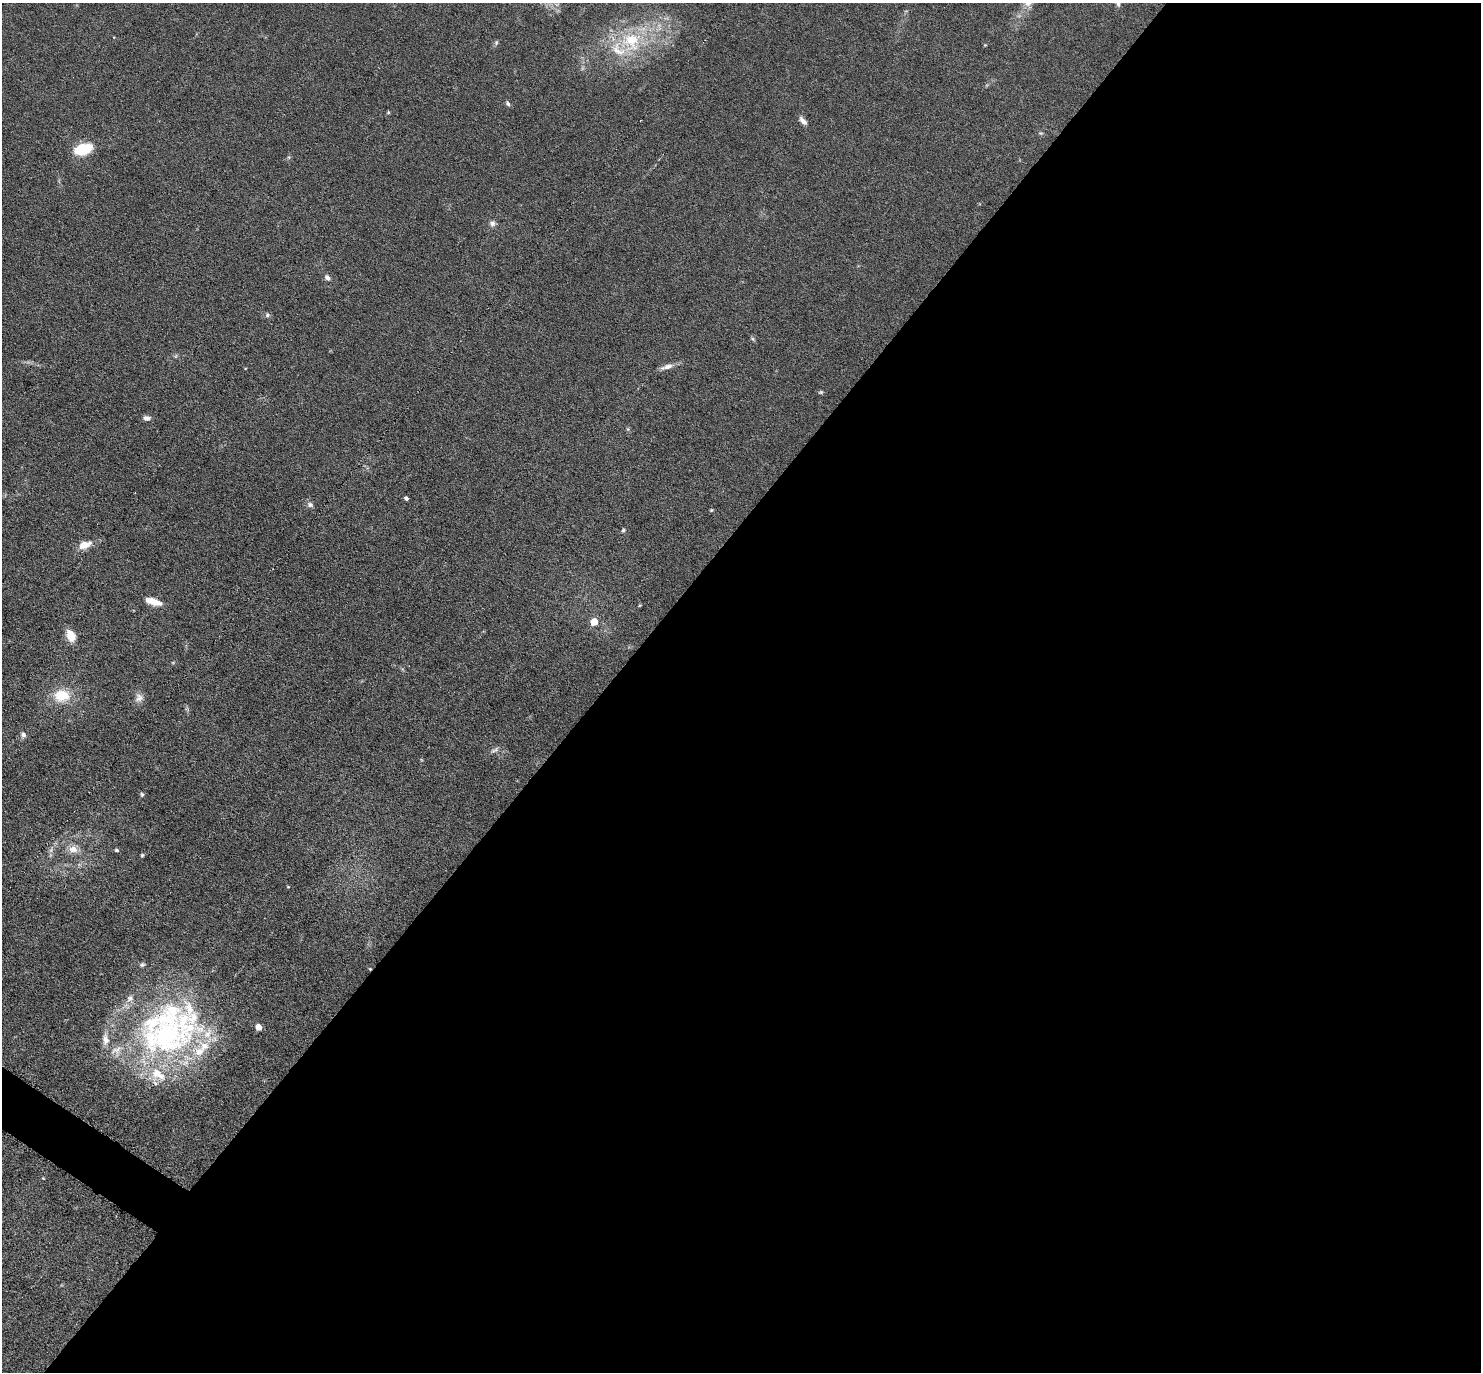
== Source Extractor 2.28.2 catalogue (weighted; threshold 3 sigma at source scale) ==
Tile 12 of 4 x 4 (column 4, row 3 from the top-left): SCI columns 4481-5959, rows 1817-3186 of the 6087 x 6078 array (HDU 1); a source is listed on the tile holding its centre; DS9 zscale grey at full resolution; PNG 1483 x 1374 px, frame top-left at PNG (2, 3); no overlay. Shown black and unused: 60% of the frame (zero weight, under 3 of 6 exposures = <1% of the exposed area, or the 3 px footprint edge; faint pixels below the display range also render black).
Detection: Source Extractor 2.28.2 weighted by HDU 2 'WHT'; one run over the whole footprint, this tile lists its part. Background 0.0333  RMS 0.0038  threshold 0.0155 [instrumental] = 3 sigma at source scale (4.09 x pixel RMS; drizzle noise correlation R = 1.36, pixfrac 0.8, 0.05/0.05 arcsec/px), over >= 5 px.
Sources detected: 46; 1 cosmic-ray / hot-pixel residue — not listed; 12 inside a brighter listed object's ellipse — not listed separately; the other 33 listed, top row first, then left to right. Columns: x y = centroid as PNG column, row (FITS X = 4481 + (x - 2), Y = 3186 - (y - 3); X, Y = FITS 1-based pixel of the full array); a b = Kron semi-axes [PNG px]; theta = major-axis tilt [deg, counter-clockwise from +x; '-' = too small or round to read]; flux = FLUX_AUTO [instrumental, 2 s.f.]
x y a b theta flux
1118 3 14 6 -73 1.3
631 41 28 26 -72 21
496 43 6 5 - 0.57
508 103 7 5 -57 0.77
388 112 5 3 - 0.36
803 121 13 5 -46 1.6
1040 133 6 4 -17 0.49
83 149 17 10 14 12
492 223 8 7 - 1.2
327 277 7 5 -41 1.3
267 315 5 5 - 0.65
753 339 6 4 -71 0.53
667 367 18 6 17 2.3
821 392 6 5 - 0.52
147 418 9 6 -9 1.4
406 498 4 3 - 0.74
310 505 8 7 - 1.1
711 510 5 4 - 0.38
623 530 6 4 45 0.54
85 545 15 8 18 4.4
153 601 17 7 -18 4.7
594 622 7 6 - 4.5
71 635 13 9 -65 5
62 695 18 14 0 9.5
139 698 11 11 - 2
23 735 7 6 - 0.99
494 750 13 4 25 1.1
142 794 6 5 - 0.55
73 849 13 11 -1 3.2
117 850 5 4 - 0.66
142 855 4 4 - 0.46
259 1027 5 4 - 4.4
167 1033 88 68 -86 100
Isophote crosses this tile's border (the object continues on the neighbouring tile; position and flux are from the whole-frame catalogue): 1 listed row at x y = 1118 3